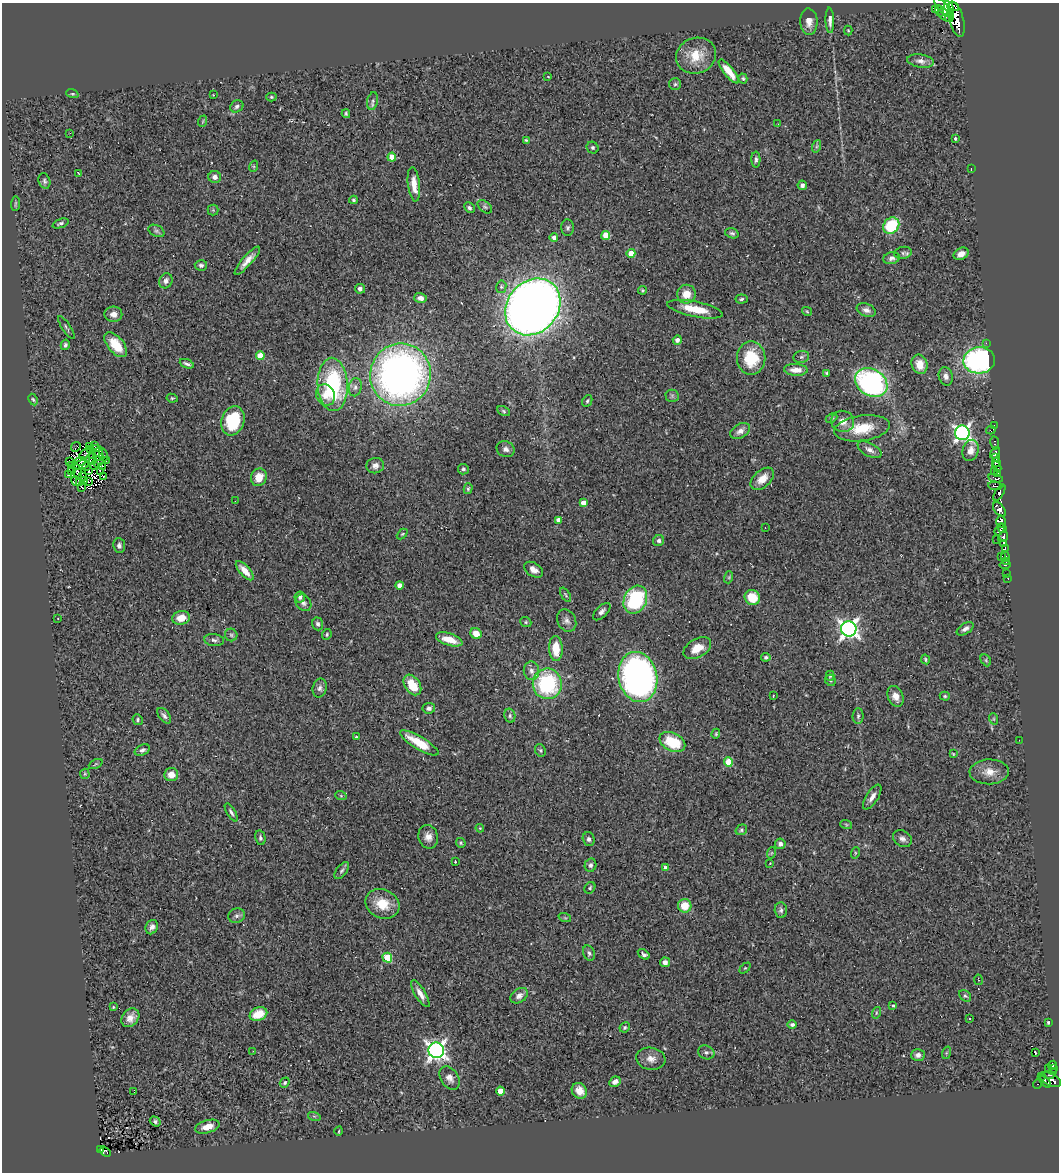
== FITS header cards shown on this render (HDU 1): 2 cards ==
NAXIS1  =                 1057
NAXIS2  =                 1170

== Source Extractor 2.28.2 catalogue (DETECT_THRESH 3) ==
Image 1057 x 1170 px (HDU 1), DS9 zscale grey, 1 PNG px = 1 image px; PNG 1061 x 1174 px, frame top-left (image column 1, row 1170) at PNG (2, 3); each listed source drawn as its Kron ellipse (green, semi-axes under 4 px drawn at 4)
Background 0.446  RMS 0.064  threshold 0.192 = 3 sigma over >= 5 px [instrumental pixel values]
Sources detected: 303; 4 with non-positive FLUX_AUTO (blend fragments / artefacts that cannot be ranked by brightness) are neither listed nor drawn; the other 299 listed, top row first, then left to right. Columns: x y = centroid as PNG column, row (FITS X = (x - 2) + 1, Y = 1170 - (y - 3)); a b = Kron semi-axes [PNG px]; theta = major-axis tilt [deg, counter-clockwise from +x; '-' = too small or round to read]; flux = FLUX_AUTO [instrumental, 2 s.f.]
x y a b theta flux
949 7 7 4 -64 280
953 7 6 2 -18 170
944 8 12 5 -45 660
935 9 4 3 - 170
939 11 6 3 -69 110
945 15 8 5 -46 410
949 17 5 3 - 180
956 19 18 7 -75 1000
830 20 13 4 -88 21
809 22 13 8 -88 35
848 30 5 4 - 4.6
696 56 20 17 18 100
921 61 13 6 -8 22
729 71 15 5 -51 63
548 77 3 2 - 2.6
743 78 5 4 - 7.3
675 84 6 6 - 8.9
72 94 6 4 -17 5.4
213 95 2 2 - 2.5
271 97 5 4 - 5.7
373 101 9 5 78 12
237 106 7 5 34 13
346 114 4 3 - 5.4
203 121 6 3 71 4.6
778 124 3 2 - 7.9
70 133 2 2 - 6.3
955 138 4 3 - 6.1
526 140 4 4 - 5.2
817 146 6 4 71 7
593 148 6 5 - 8.4
392 157 4 4 - 55
756 159 8 4 90 10
254 166 6 3 72 5.6
971 169 3 2 - 48
78 173 3 2 - 2.1
215 177 6 6 - 21
44 181 8 5 -73 10
414 184 17 6 -83 58
802 185 5 4 - 14
353 200 4 3 - 6
15 204 7 3 85 5.2
485 207 8 5 -41 9.3
469 208 6 4 -45 9.9
213 210 5 5 - 5.8
61 223 8 4 21 10
891 226 9 7 50 200
568 228 8 6 88 11
156 231 8 5 -27 9.7
732 233 7 5 -17 9.7
606 235 4 4 - 90
554 237 4 4 - 19
631 253 4 4 - 67
903 253 9 6 10 10
961 254 8 5 29 32
891 258 8 6 16 15
247 261 18 5 48 38
201 265 6 5 - 12
166 281 7 6 - 19
501 287 6 5 - 9
360 289 5 5 - 15
642 290 4 3 - 5.1
686 294 9 9 - 59
420 298 6 5 - 20
741 299 6 4 7 7.7
533 307 30 25 50 5900
695 309 28 7 -11 100
866 310 10 6 -21 21
807 311 5 3 - 4.2
113 314 9 8 - 28
66 328 13 3 -57 8
677 340 5 4 - 19
986 343 2 2 - 71
65 345 5 4 - 10
116 345 15 8 -50 92
260 356 4 4 - 100
801 357 8 6 15 11
751 358 17 14 90 170
979 360 16 13 4 870
187 364 7 3 -21 11
919 364 10 8 -74 59
796 370 12 6 -3 39
827 373 4 3 - 6.2
400 375 31 30 - 2300
946 376 9 7 -75 21
871 383 17 13 -31 890
333 384 27 15 -88 490
355 387 9 6 80 17
325 395 11 9 -66 52
672 396 6 6 - 9
172 398 6 4 -10 5.6
33 399 6 4 -62 6
587 401 6 5 - 8
504 411 7 4 -29 6.8
831 418 6 4 25 6.1
233 421 15 11 71 220
843 421 11 10 - 35
994 425 2 2 - 8.3
862 428 28 12 8 120
991 430 5 3 - 36
740 431 10 7 30 22
962 433 7 7 - 1400
995 443 7 3 -81 21
94 446 3 2 - 4.4
76 447 5 2 - 5.2
89 447 3 2 - 2.9
97 448 2 2 - 2.9
506 449 9 7 -25 18
90 450 3 2 - 4
870 450 13 6 -27 21
971 450 11 8 74 32
995 453 6 4 53 160
85 454 7 2 39 3
98 454 7 4 74 7.4
103 455 6 2 -79 0.97
91 458 6 2 64 11
996 458 4 3 - 160
69 461 3 2 - 2.2
80 461 6 3 4 14
92 461 3 2 - 4.4
99 461 7 4 61 9.3
106 461 4 2 - 11
996 463 4 3 - 59
72 465 4 3 - 3.9
81 465 8 3 10 6.6
95 466 4 2 - 3.9
102 466 2 2 - 2.5
375 466 9 7 14 21
87 467 4 2 - 1.1
997 467 6 3 -65 110
463 469 5 5 - 8.9
71 470 3 2 - 4.1
89 471 3 2 - 4.4
994 471 3 2 - 13
77 472 8 4 -79 4
100 472 4 2 - 2.5
998 473 3 3 - 45
68 475 3 2 - 3
82 477 2 2 - 3.2
103 477 3 3 - 8.5
259 477 9 7 72 61
996 478 7 3 -13 48
762 479 14 8 43 52
76 481 5 4 - 6.4
84 481 4 3 - 2.7
88 482 2 2 - 2.9
80 483 4 2 - 3.3
995 486 7 3 -7 62
82 487 3 2 - 4.3
468 489 5 4 - 6.6
999 493 9 3 59 70
235 501 2 2 - 2.7
583 503 4 4 - 56
999 509 8 5 -49 200
559 520 4 4 - 35
1001 522 6 4 89 280
765 527 3 2 - 7.3
1002 528 4 3 - 65
1000 529 6 3 60 74
402 534 6 4 44 5
1003 537 6 3 54 150
997 539 2 2 - 13
659 541 6 5 - 11
1003 544 4 3 - 150
119 546 7 6 - 12
1005 548 3 3 - 120
1002 556 3 2 - 8.3
1005 557 4 3 - 81
1006 561 3 2 - 5.9
1005 565 5 4 - 6.6
534 570 10 6 -33 26
245 571 12 5 -48 47
1007 574 3 3 - 23
729 577 6 4 72 5.6
1008 578 3 2 - 12
400 585 4 4 - 33
565 595 8 4 -57 6.6
300 597 5 5 - 15
752 597 8 7 - 98
635 600 14 11 64 350
303 603 9 7 -49 16
602 612 11 5 45 15
58 618 2 2 - 2.5
181 618 9 7 10 62
567 621 12 9 -63 22
526 622 6 4 -22 6.3
318 624 6 5 - 13
849 629 8 7 - 1800
965 629 9 5 33 18
327 634 5 4 - 6.3
476 634 6 5 - 47
231 635 6 6 - 9.5
449 639 13 6 -18 70
214 640 10 6 -7 13
697 648 15 9 30 65
556 649 12 7 -89 79
766 657 5 4 - 8.6
925 659 5 4 - 5.4
986 660 6 4 -61 6.2
531 671 9 7 -84 21
830 676 5 4 - 6.6
638 677 25 19 -78 1700
830 680 6 5 - 6.7
547 684 15 14 - 380
412 685 11 7 -56 100
320 688 9 7 77 16
773 696 3 2 - 3
895 696 11 7 -69 37
945 696 5 4 - 6.3
429 708 6 5 - 13
164 716 9 5 -53 13
510 716 7 5 -78 9.4
858 716 8 5 88 9.3
994 719 6 3 -71 4.6
138 720 5 5 - 8.1
716 734 5 4 - 5.2
356 737 3 2 - 3.4
1019 740 2 2 - 1.9
672 742 14 9 -27 160
419 743 22 6 -31 100
142 750 8 5 24 12
540 750 6 5 - 7.2
953 754 4 3 - 3.5
728 762 4 4 - 170
96 764 7 3 26 5.1
989 772 19 12 2 55
85 774 5 5 - 4.8
171 775 7 6 - 46
341 796 6 3 -19 5.1
872 797 14 6 57 26
231 812 10 4 -59 11
846 824 6 4 -20 4.6
480 828 4 4 - 5
741 830 6 5 - 7.6
428 837 12 9 -78 33
260 838 7 5 -78 10
589 839 7 6 - 13
902 839 10 7 -31 19
461 843 5 4 - 6.5
780 844 5 5 - 16
771 853 6 3 71 4.7
855 853 6 3 73 4.5
455 861 2 2 - 2.9
770 863 3 2 - 2.8
591 865 7 5 77 13
666 868 4 4 - 28
342 870 10 5 52 11
590 888 6 5 - 6.4
382 904 17 14 -25 95
685 906 7 7 - 79
781 910 8 6 -87 12
237 916 8 7 - 14
565 918 6 4 -19 5.4
152 927 7 6 - 20
589 953 8 5 -67 11
644 954 6 4 -35 12
387 958 5 4 - 180
665 962 5 5 - 19
745 968 6 4 43 5.6
978 980 5 3 - 3.7
420 994 15 5 -59 31
519 996 9 6 34 21
965 996 6 5 - 8.1
893 1006 3 3 - 7
113 1007 4 3 - 4.1
876 1013 6 3 73 5.5
258 1014 9 6 22 96
130 1018 10 8 50 32
970 1018 3 2 - 6.8
1048 1022 3 3 - 4.3
792 1025 4 4 - 9.7
625 1027 5 4 - 6.7
436 1050 8 7 - 2000
253 1051 2 2 - 2.6
706 1052 8 6 -23 13
946 1053 6 4 71 6
1035 1053 4 2 - 7
918 1055 7 6 - 20
651 1059 14 11 -9 37
1052 1065 4 4 - 14
1054 1068 3 2 - 12
1049 1069 3 2 - 4.5
1054 1072 3 2 - 11
1049 1075 6 3 2 50
1042 1076 2 2 - 8
450 1078 13 8 -58 25
1051 1080 11 6 -27 63
615 1082 6 4 29 21
1045 1082 7 4 -45 98
285 1083 5 4 - 7.4
1038 1084 5 3 - 9.7
500 1091 4 4 - 58
579 1091 8 7 - 48
134 1092 4 2 - 13
314 1116 6 4 -18 5.6
155 1121 6 4 -35 9
207 1127 12 6 15 42
339 1131 5 3 - 3.7
101 1149 3 2 - 4.7
105 1152 6 4 -35 0.33
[4 non-positive-flux detections neither listed nor drawn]